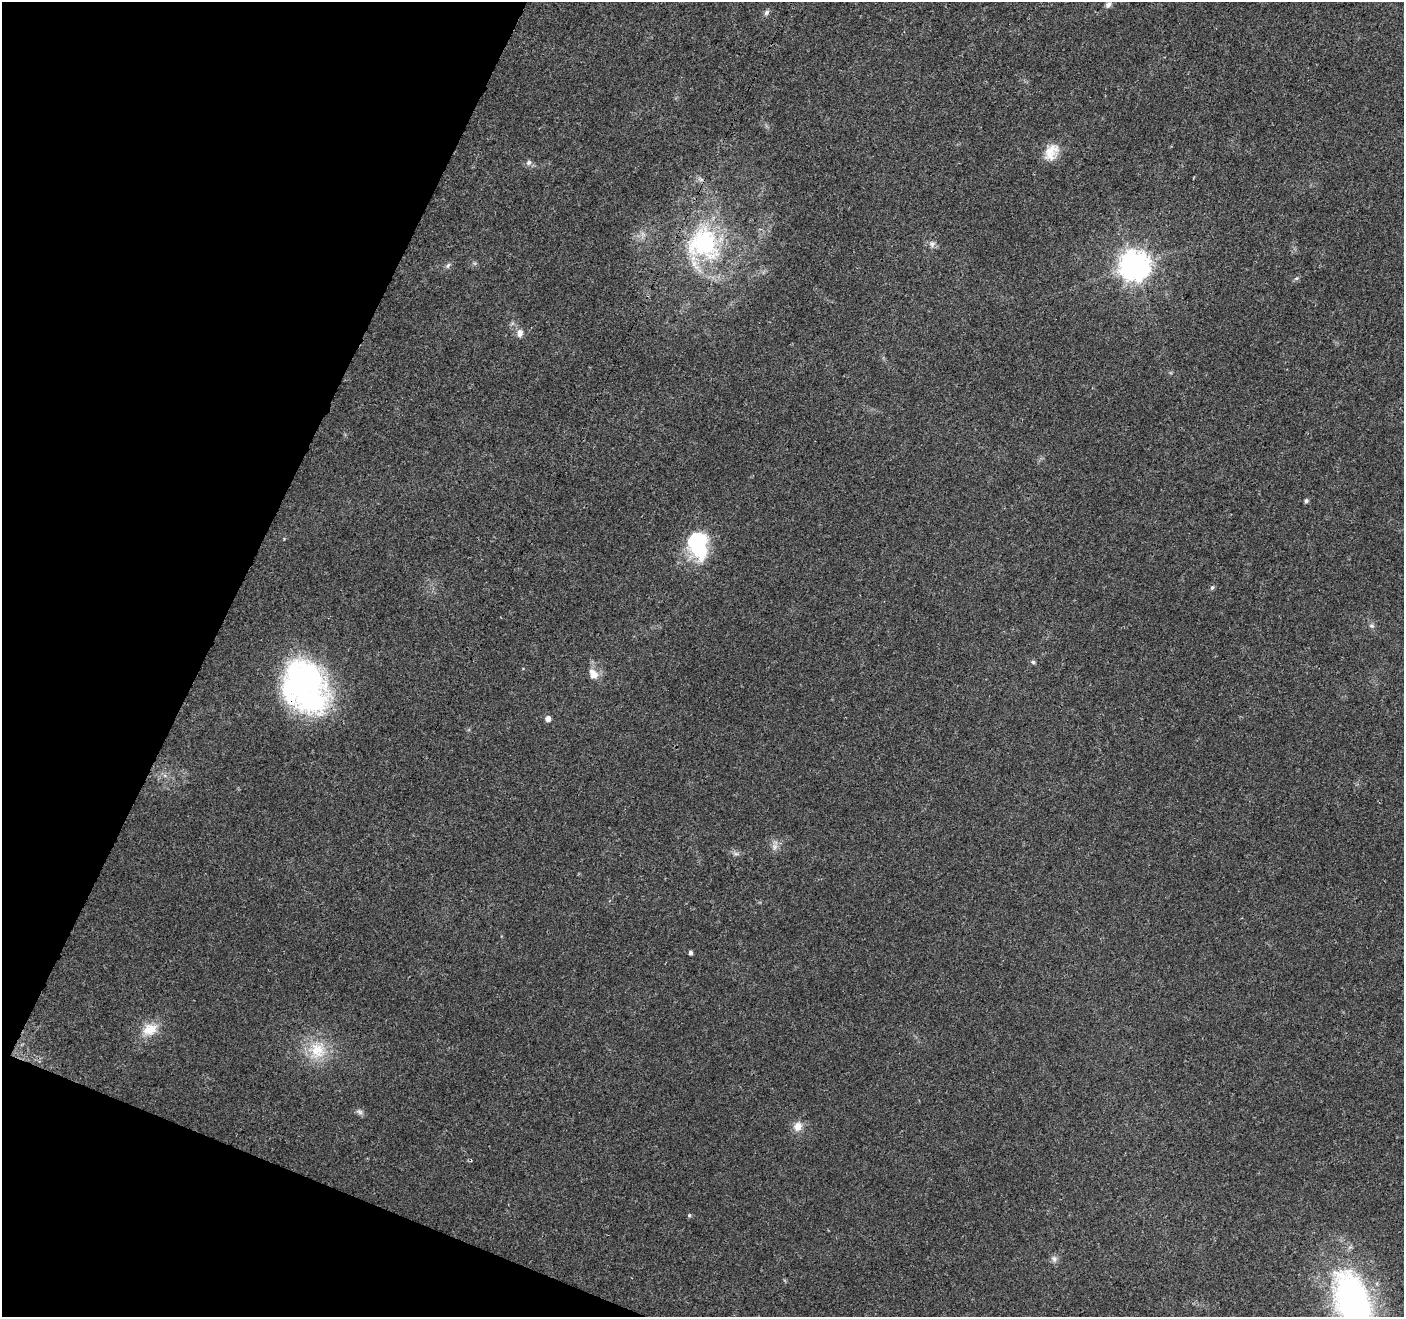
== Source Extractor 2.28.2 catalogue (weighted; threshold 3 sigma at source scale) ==
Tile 9 of 4 x 4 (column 1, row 3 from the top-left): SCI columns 6-1407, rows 1527-2841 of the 5626 x 5747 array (HDU 1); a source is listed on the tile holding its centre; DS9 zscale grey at full resolution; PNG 1406 x 1319 px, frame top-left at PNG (2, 2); no overlay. Shown black and unused: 20% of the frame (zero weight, under 3 of 4 exposures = <1% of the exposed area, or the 3 px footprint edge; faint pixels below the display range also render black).
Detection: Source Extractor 2.28.2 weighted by HDU 2 'WHT'; one run over the whole footprint, this tile lists its part. Background 0.0257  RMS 0.0032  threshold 0.0145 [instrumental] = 3 sigma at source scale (4.5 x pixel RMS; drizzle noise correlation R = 1.50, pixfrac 1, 0.0396/0.0396 arcsec/px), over >= 5 px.
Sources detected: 28; all 28 listed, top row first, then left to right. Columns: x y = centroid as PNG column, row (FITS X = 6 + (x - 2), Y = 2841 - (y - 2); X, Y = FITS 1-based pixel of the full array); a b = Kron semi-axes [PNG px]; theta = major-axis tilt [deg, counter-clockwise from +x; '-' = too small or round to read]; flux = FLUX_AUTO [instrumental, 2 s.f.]
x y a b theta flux
1108 5 8 6 49 1.2
766 13 9 5 54 0.88
1051 152 23 15 60 5.3
529 162 8 7 - 0.99
704 244 41 39 -47 39
932 244 9 8 - 1.2
448 265 9 5 63 0.76
1135 266 9 9 - 440
1296 278 8 5 20 0.59
520 333 10 8 79 1.8
1306 501 5 5 - 0.72
698 545 31 20 -74 25
1212 587 7 4 62 0.6
1371 626 8 5 -19 0.7
1033 662 5 5 - 0.56
593 674 17 11 -61 3.3
305 687 59 43 -64 78
548 719 6 5 - 1.6
774 847 10 8 79 1.6
736 854 7 4 0 0.73
691 953 5 4 - 0.85
150 1029 21 16 25 6.2
317 1050 27 25 65 12
360 1112 9 7 -32 0.99
798 1126 12 10 71 2.9
689 1215 5 4 - 0.41
1054 1259 8 8 - 1.3
1352 1301 66 37 -72 99
Overlapping masked pixels (flux is a lower limit): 2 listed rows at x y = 704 244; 305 687
Isophote crosses this tile's border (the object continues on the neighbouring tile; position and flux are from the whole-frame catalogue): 1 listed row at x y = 1352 1301